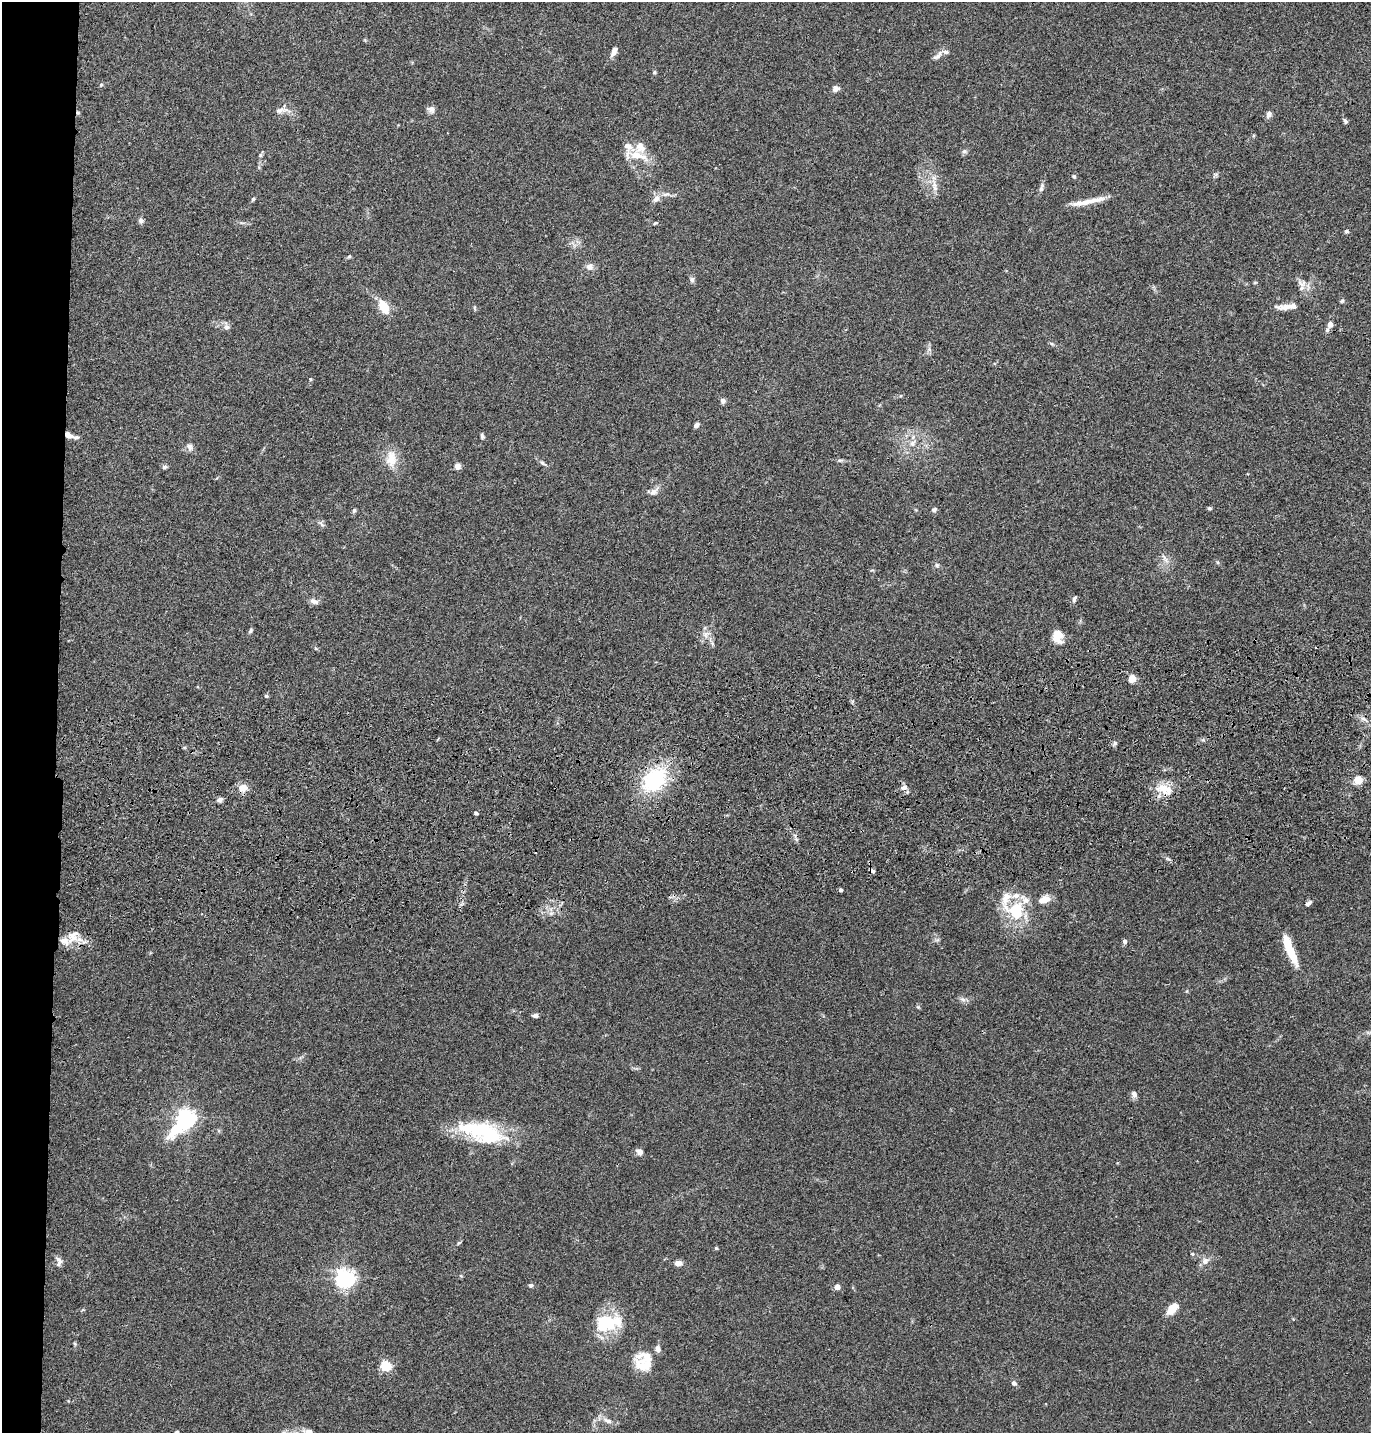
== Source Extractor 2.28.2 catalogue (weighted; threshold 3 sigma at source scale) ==
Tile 4 of 3 x 3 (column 1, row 2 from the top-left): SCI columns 121-1489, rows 1549-2979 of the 4347 x 4526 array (HDU 1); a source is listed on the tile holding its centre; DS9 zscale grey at full resolution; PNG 1373 x 1435 px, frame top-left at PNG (2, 2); no overlay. Shown black and unused: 4% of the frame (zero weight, under 3 of 4 exposures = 6% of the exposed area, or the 3 px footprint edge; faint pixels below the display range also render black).
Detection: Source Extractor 2.28.2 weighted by HDU 2 'WHT'; one run over the whole footprint, this tile lists its part. Background 0.0846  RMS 0.0061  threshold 0.0273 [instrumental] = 3 sigma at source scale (4.5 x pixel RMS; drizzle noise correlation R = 1.50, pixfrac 1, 0.05/0.05 arcsec/px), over >= 5 px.
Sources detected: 120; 2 inside a brighter object's white glare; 1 cosmic-ray / hot-pixel residue — not listed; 10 inside a brighter listed object's ellipse — not listed separately; the other 107 listed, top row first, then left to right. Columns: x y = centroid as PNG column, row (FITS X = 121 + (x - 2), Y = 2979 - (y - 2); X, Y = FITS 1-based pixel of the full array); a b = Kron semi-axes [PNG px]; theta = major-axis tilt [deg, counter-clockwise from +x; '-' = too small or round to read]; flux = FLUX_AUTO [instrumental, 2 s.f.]
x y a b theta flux
614 51 13 6 66 3.2
938 56 17 6 43 2.9
654 72 5 4 - 0.93
101 85 5 4 - 0.83
836 89 7 6 - 3
431 109 11 8 -31 2.4
281 110 21 6 7 3.7
78 113 6 4 -41 0.79
1269 114 9 6 73 2.3
1345 121 7 5 -62 1.2
964 151 7 5 1 1.4
260 155 6 4 90 1
638 156 27 10 -17 11
1216 174 8 4 0 1.1
1074 176 5 4 - 0.8
934 185 14 7 -68 4.3
1041 188 13 6 71 2.2
666 194 12 5 17 2.1
253 199 5 4 - 1
656 199 11 8 44 3.7
1088 201 45 6 11 9.3
141 221 7 7 - 1.8
655 223 4 3 - 0.73
1346 231 5 5 - 1
349 256 5 4 - 0.76
590 267 10 9 - 3.2
692 279 7 7 - 1.6
1255 282 6 4 1 0.61
1302 283 15 11 -29 5
1342 301 6 5 - 0.97
384 306 16 9 -62 12
1285 307 23 7 2 5.9
474 308 6 4 -88 0.79
1330 324 9 7 73 3.5
226 327 12 7 -79 2.3
1052 344 6 4 -18 0.9
310 379 4 4 - 0.68
723 401 7 6 - 2
696 425 6 5 - 2
68 435 10 6 -34 3.9
482 436 7 4 -68 1.1
913 443 10 8 53 3.8
190 447 11 7 -76 2.4
391 459 26 14 90 11
840 460 7 4 -1 1.1
543 463 11 5 -39 1.7
458 466 8 7 - 2.7
165 467 7 5 3 1.3
654 491 14 8 35 3.3
1209 508 5 4 - 1
354 510 6 5 - 1.1
934 510 7 5 28 1.2
321 524 11 5 -60 1.6
1164 558 17 5 -60 3
937 565 6 5 - 1.1
1074 599 9 5 72 1.4
314 601 13 7 -22 2.4
251 631 7 4 53 1.1
706 634 12 9 35 4.2
1058 636 14 10 -86 8.2
316 649 6 3 -20 0.69
1132 678 5 5 - 16
266 696 5 4 - 1
1114 743 7 4 90 1.2
655 780 27 20 48 50
1358 780 5 5 - 24
904 787 10 7 31 2.8
243 788 11 9 15 6.2
1164 789 24 13 -20 11
219 800 6 6 - 2
476 813 4 3 - 1.3
796 839 8 5 -46 1.4
1168 859 8 4 -36 1.2
872 871 8 4 -39 1.3
840 890 5 4 - 1.1
1006 898 45 14 -90 13
1044 900 14 8 19 6.5
1308 903 8 5 32 1.8
1015 910 25 14 47 19
551 913 7 4 1 1.4
73 936 20 16 50 9
1125 941 6 5 - 1.5
1290 949 34 8 -68 19
963 999 10 6 -43 2.1
918 1007 5 5 - 0.77
535 1016 7 5 3 1.5
1134 1094 9 7 -74 2.3
186 1118 12 7 49 280
480 1130 60 19 -8 45
639 1152 7 6 - 3
459 1243 6 4 30 0.76
716 1248 4 4 - 0.8
1192 1254 5 4 - 0.77
59 1261 13 7 -83 2.6
1205 1261 10 9 - 3.5
678 1263 8 6 5 3.5
345 1278 7 6 - 290
531 1285 6 5 - 1.2
837 1287 4 4 - 5.4
1172 1309 15 9 46 7.9
604 1323 25 20 24 28
75 1344 6 4 -71 0.73
647 1357 30 15 -2 11
386 1366 5 5 - 49
1014 1383 7 6 - 1.7
607 1421 14 6 -23 3.6
177 1432 4 3 - 0.96
Overlapping masked pixels (flux is a lower limit): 5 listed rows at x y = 78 113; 68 435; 655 780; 1164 789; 872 871
Isophote crosses this tile's border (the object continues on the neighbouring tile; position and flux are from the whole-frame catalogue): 1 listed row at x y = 177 1432